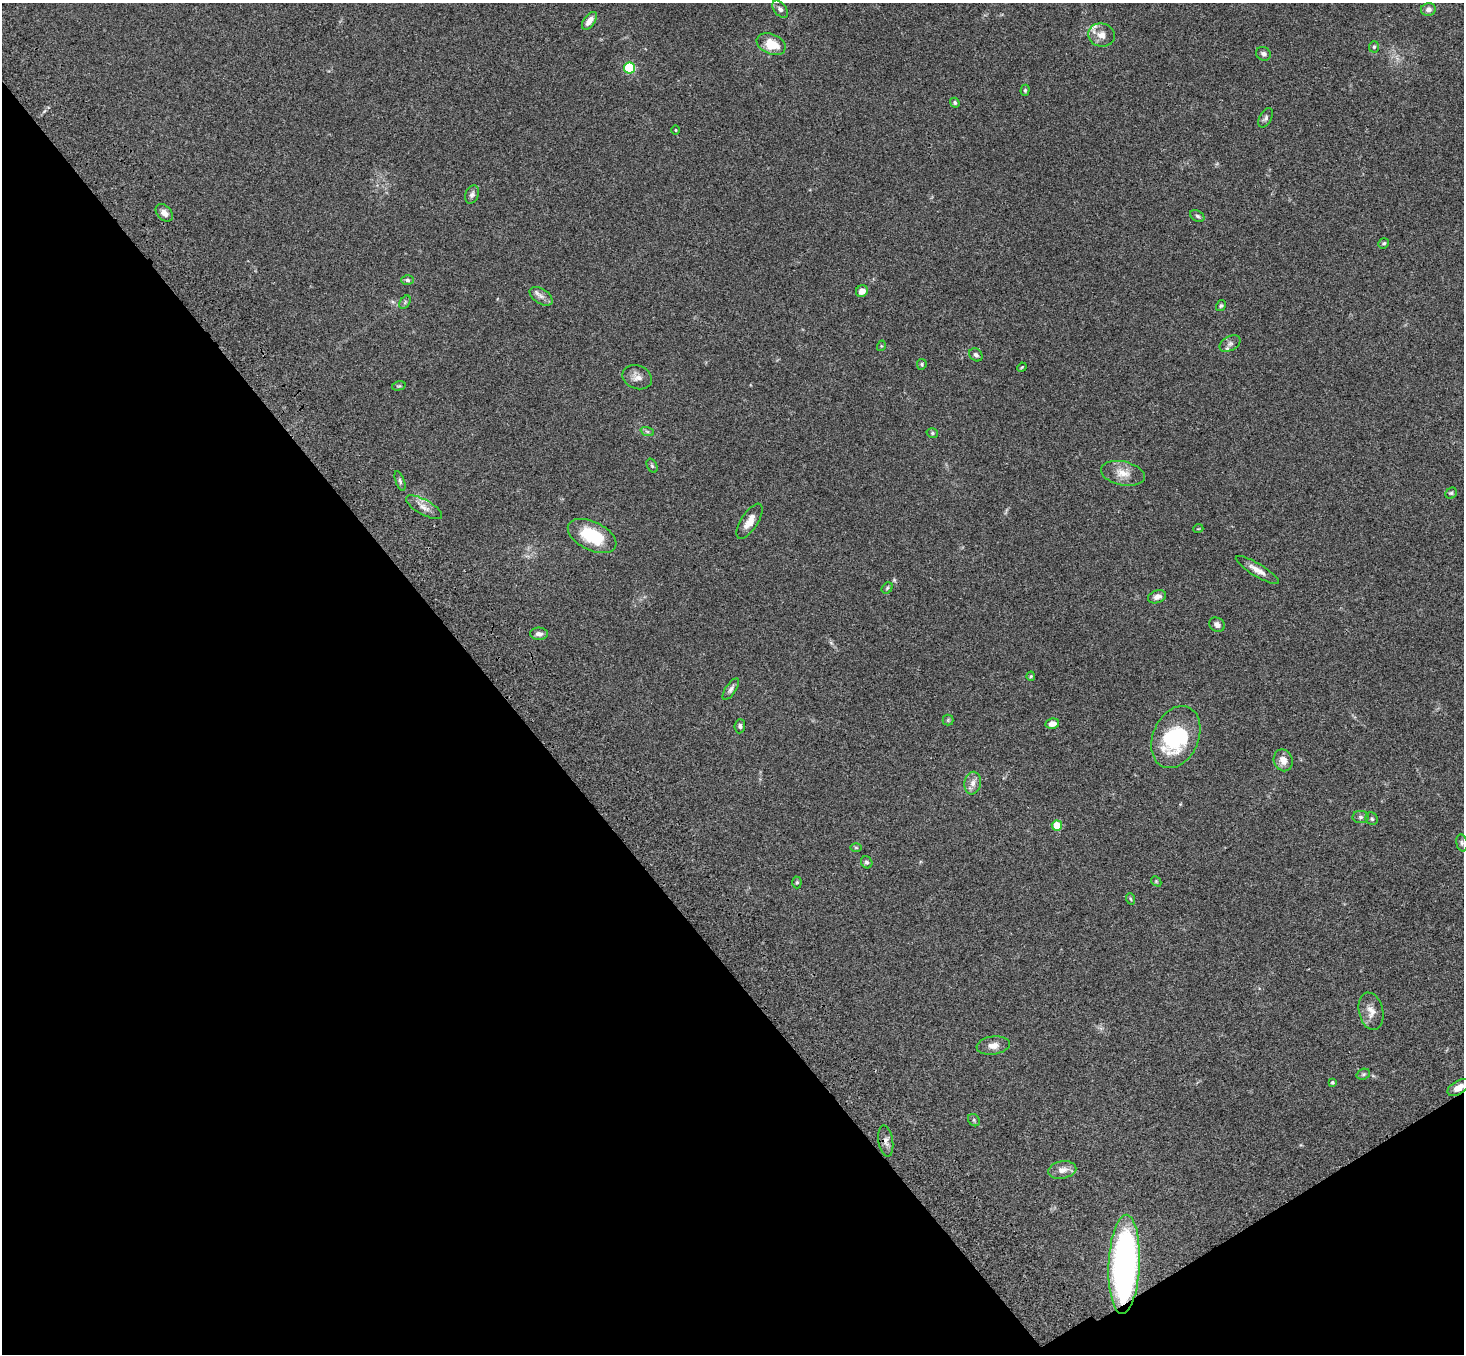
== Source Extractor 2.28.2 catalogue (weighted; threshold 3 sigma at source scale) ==
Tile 14 of 4 x 4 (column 2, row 4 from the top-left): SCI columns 1569-3030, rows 375-1726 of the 6059 x 6016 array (HDU 1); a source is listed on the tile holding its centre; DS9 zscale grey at full resolution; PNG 1466 x 1356 px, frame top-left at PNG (2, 3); each listed source drawn as its Kron ellipse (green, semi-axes under 4 px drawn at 4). Shown black and unused: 36% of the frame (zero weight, under 3 of 4 exposures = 6% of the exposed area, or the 3 px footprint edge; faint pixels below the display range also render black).
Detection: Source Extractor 2.28.2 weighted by HDU 2 'WHT'; one run over the whole footprint, this tile lists its part. Background 0.0606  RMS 0.0057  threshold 0.0254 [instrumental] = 3 sigma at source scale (4.5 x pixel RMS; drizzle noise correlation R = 1.50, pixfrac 1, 0.05/0.05 arcsec/px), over >= 5 px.
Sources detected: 71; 2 inside a brighter object's white glare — neither listed nor drawn; the other 69 listed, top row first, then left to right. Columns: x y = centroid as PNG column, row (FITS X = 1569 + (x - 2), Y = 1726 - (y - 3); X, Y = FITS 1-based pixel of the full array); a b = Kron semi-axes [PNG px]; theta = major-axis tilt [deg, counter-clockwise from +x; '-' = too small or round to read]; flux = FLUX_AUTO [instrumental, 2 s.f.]
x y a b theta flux
780 9 10 6 -49 1.6
1428 9 7 6 - 2.2
589 21 10 5 53 4.2
1101 35 13 11 -15 5.2
771 44 15 10 -23 12
1374 47 6 5 - 0.86
1263 54 8 6 -27 1.5
629 68 5 5 - 36
1025 90 5 4 - 0.74
955 103 5 4 - 0.98
1266 118 10 6 60 1.5
676 130 5 3 - 0.43
472 194 9 6 68 1.9
164 213 10 7 -48 3
1197 216 7 5 -33 1.3
1384 243 5 5 - 0.8
407 280 6 5 - 1
862 291 6 5 - 4.2
541 296 13 7 -34 2.9
405 302 7 4 58 0.97
1221 305 6 4 57 0.81
1230 344 11 7 28 2.1
881 346 5 3 - 0.48
976 355 7 6 - 1.6
922 364 5 5 - 0.85
1022 367 5 3 - 0.49
637 377 15 11 -21 3.9
399 386 7 4 14 0.76
647 431 7 4 -19 1
932 433 6 4 -16 0.91
652 466 7 5 -63 0.91
1123 473 22 12 -12 7.2
400 481 10 4 -70 1.2
1451 493 6 5 - 0.86
424 507 20 7 -29 4.2
750 521 20 8 58 5.4
1198 529 5 3 - 0.41
592 536 26 14 -26 24
1257 570 25 6 -31 4.6
887 588 6 5 - 0.81
1157 597 9 6 19 2.9
1217 625 8 6 -33 2.3
539 634 9 6 -4 2.2
1031 676 4 4 - 0.58
731 689 12 5 56 1.8
948 720 5 5 - 0.7
1052 724 7 5 12 3.5
740 726 7 5 86 1.1
1176 737 32 23 66 41
1283 760 11 9 -69 4.6
973 783 11 8 80 3.3
1361 817 8 6 1 1.4
1372 819 7 6 - 1
1057 825 5 5 - 12
1462 843 8 5 -80 1.1
856 848 6 4 -1 0.67
867 862 6 5 - 1.3
1156 881 6 4 -46 0.69
797 882 6 4 88 0.8
1131 899 6 3 -69 0.56
1371 1011 19 12 -77 5.1
993 1045 17 9 8 4.1
1363 1074 7 5 20 0.98
1332 1082 4 4 - 0.74
1458 1087 12 6 31 4.1
974 1120 6 5 - 0.9
886 1141 16 7 -81 2.9
1062 1170 14 8 10 4.5
1124 1264 49 15 87 190
Overlapping masked pixels (flux is a lower limit): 1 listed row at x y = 1124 1264